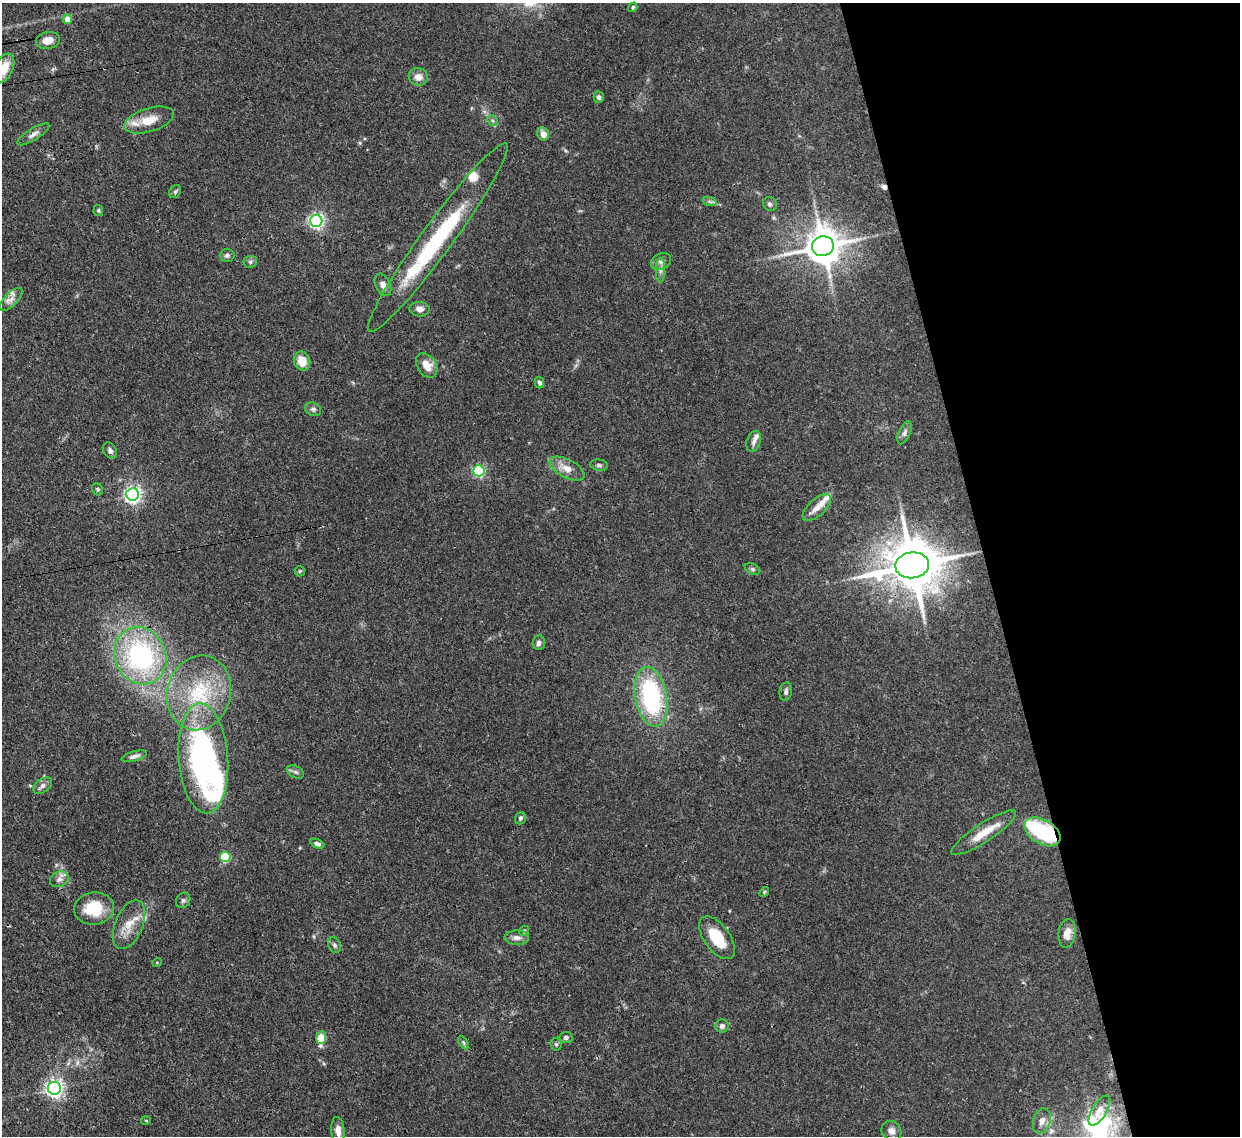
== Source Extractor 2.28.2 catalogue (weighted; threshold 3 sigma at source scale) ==
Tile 12 of 4 x 4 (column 4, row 3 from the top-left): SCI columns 3787-5024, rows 1351-2484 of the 5105 x 5088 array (HDU 1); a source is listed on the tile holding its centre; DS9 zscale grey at full resolution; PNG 1242 x 1138 px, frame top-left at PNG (2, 3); each listed source drawn as its Kron ellipse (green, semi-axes under 4 px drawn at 4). Shown black and unused: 20% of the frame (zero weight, under 3 of 4 exposures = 9% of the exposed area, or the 3 px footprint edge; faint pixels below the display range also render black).
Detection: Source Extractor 2.28.2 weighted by HDU 2 'WHT'; one run over the whole footprint, this tile lists its part. Background 0.146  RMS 0.0052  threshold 0.0234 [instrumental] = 3 sigma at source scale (4.5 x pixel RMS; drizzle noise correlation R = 1.50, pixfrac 1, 0.05/0.05 arcsec/px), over >= 5 px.
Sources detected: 87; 3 inside a brighter object's white glare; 1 cosmic-ray / hot-pixel residue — neither listed nor drawn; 7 inside a brighter listed object's ellipse — not listed separately; the other 76 listed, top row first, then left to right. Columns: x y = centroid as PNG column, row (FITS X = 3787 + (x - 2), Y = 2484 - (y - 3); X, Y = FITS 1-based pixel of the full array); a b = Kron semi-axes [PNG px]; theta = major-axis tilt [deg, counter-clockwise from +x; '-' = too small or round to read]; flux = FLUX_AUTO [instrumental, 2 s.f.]
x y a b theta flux
633 7 5 4 - 0.78
67 19 5 4 - 5.8
48 40 12 8 12 5.4
4 68 15 9 66 8.3
418 77 9 8 - 4
599 97 6 5 - 1.2
149 120 26 11 17 11
492 120 6 4 -44 0.96
33 134 18 6 32 2.7
543 134 6 6 - 3.8
175 192 7 5 55 1
710 202 7 4 -19 1.1
770 204 7 6 - 1.5
98 211 5 5 - 0.81
316 221 6 6 - 140
438 238 116 15 54 64
823 246 11 10 - 1300
227 255 7 6 - 1.4
661 261 10 7 28 2.4
250 262 7 6 - 1.1
660 270 12 4 89 2.1
383 285 12 7 -66 3
11 299 15 6 46 2.8
420 309 10 7 -3 2.7
302 361 9 8 - 7.4
427 366 13 9 -57 6.7
539 383 6 4 -76 1.4
313 409 8 6 -22 1.3
904 433 12 5 67 1.9
754 441 11 7 71 2.3
110 450 8 6 -60 1.6
599 465 9 5 -8 1.3
567 469 19 9 -27 5.7
479 471 5 5 - 69
98 489 6 5 - 0.93
133 494 6 6 - 180
817 507 17 8 42 4.4
912 565 17 13 7 2900
753 569 8 5 -27 1.1
300 571 5 5 - 0.66
539 643 7 6 - 1.8
140 656 29 25 -64 77
786 692 9 6 81 1.6
199 693 38 31 74 37
651 697 30 16 -79 64
134 756 13 5 15 1.9
203 758 55 24 -86 120
295 772 9 5 -28 1.5
43 786 10 6 36 2.3
520 818 6 5 - 1.2
1042 832 19 12 -31 46
984 833 38 9 33 10
317 844 7 4 -22 1.7
225 857 5 5 - 31
59 879 10 7 26 2.6
764 892 5 4 - 0.59
183 900 8 6 55 1.2
94 908 20 16 7 17
129 925 26 13 67 9.3
524 931 5 4 - 0.7
1067 933 14 8 83 5.3
517 938 12 7 1 2.5
717 938 25 12 -55 16
334 945 8 6 -64 1.2
157 962 5 3 - 0.42
722 1026 6 6 - 1.7
566 1037 6 5 - 1.2
321 1038 6 5 - 19
463 1042 7 4 -59 0.93
556 1044 6 5 - 0.94
54 1088 6 6 - 210
1099 1110 17 7 59 3.8
146 1120 5 3 - 0.49
1042 1121 13 8 72 3.5
338 1131 14 6 -84 3.8
891 1131 10 9 - 3.1
Overlapping masked pixels (flux is a lower limit): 3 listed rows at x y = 912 565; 651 697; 1042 832
Isophote crosses this tile's border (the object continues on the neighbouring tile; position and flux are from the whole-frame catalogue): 1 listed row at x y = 4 68